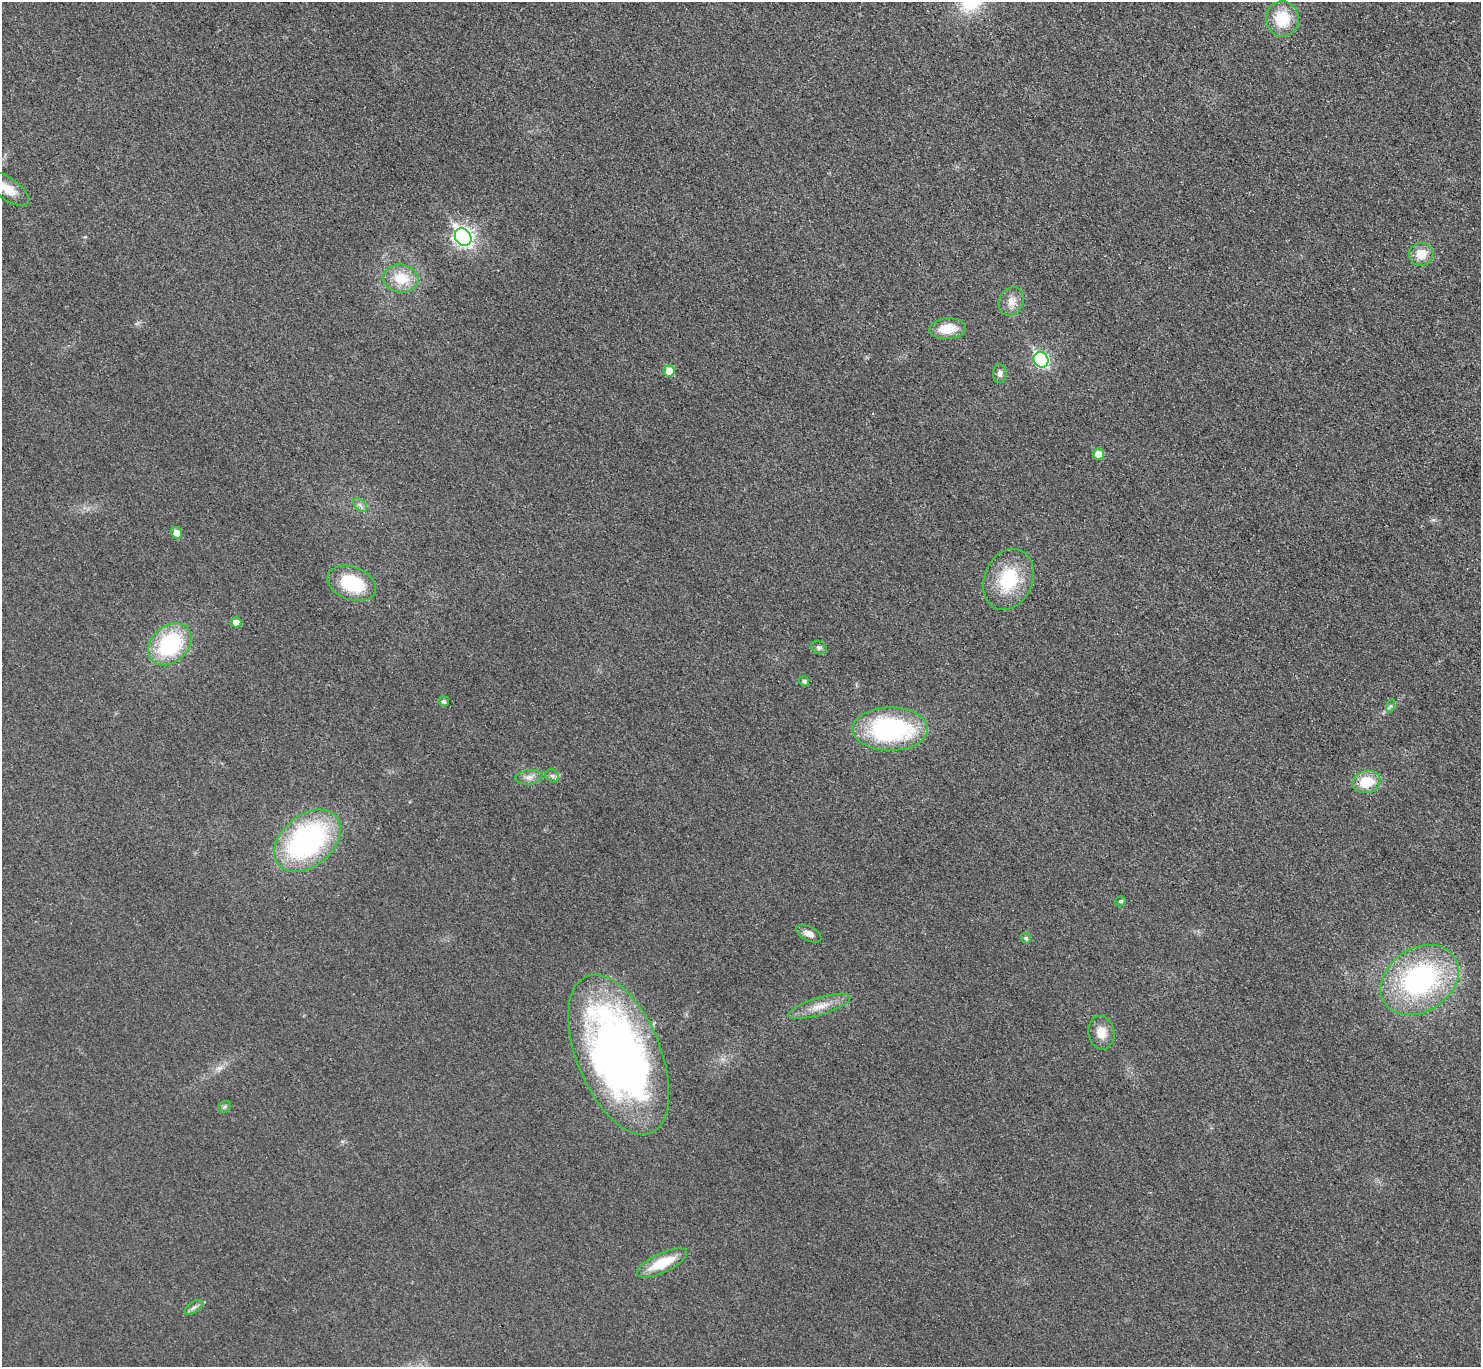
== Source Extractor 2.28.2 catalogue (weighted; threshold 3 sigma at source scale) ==
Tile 10 of 4 x 4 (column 2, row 3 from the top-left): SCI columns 1489-2967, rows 1533-2897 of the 5943 x 5938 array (HDU 1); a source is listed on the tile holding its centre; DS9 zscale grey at full resolution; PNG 1483 x 1369 px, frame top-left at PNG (2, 2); each listed source drawn as its Kron ellipse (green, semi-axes under 4 px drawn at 4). Shown black and unused: <1% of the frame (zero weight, under 3 of 4 exposures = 1% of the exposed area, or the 3 px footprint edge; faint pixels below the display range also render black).
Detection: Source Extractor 2.28.2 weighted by HDU 2 'WHT'; one run over the whole footprint, this tile lists its part. Background 0.0435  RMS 0.0066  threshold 0.0298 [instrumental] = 3 sigma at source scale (4.5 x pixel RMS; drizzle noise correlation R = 1.50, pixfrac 1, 0.05/0.05 arcsec/px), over >= 5 px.
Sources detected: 36; all 36 listed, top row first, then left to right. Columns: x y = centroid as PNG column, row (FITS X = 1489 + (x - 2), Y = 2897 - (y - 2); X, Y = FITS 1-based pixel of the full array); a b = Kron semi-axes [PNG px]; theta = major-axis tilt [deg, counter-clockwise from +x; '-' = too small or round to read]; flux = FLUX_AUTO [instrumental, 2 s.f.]
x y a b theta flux
1282 19 18 16 -82 22
7 189 25 11 -35 12
463 237 9 7 -51 260
1421 254 12 11 - 11
401 279 18 14 -7 17
1011 301 14 12 62 6.6
948 329 18 10 3 15
1041 360 8 7 - 110
669 371 6 5 - 10
1000 373 10 6 88 2.5
1098 454 5 5 - 7.1
360 505 8 5 -46 2
176 533 6 5 - 6.1
1008 579 31 24 67 36
352 583 25 16 -20 38
236 622 5 5 - 4.9
170 644 24 18 42 59
819 647 8 6 -23 1.7
804 681 5 4 - 2.2
444 701 5 5 - 1.3
1390 706 7 4 71 1.3
890 729 38 21 0 100
552 776 7 6 - 2
529 777 14 7 7 4
1366 782 14 11 17 18
307 841 38 25 40 140
1121 901 5 4 - 1.3
809 934 14 7 -26 4.5
1026 938 5 4 - 0.98
1420 980 42 31 33 130
819 1006 32 8 17 10
1101 1033 17 13 -81 9
619 1055 85 42 -68 400
224 1107 7 5 36 1.3
662 1263 27 9 25 20
194 1307 10 5 36 2.1
Isophote crosses this tile's border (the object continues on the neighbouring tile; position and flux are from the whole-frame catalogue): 1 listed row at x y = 7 189